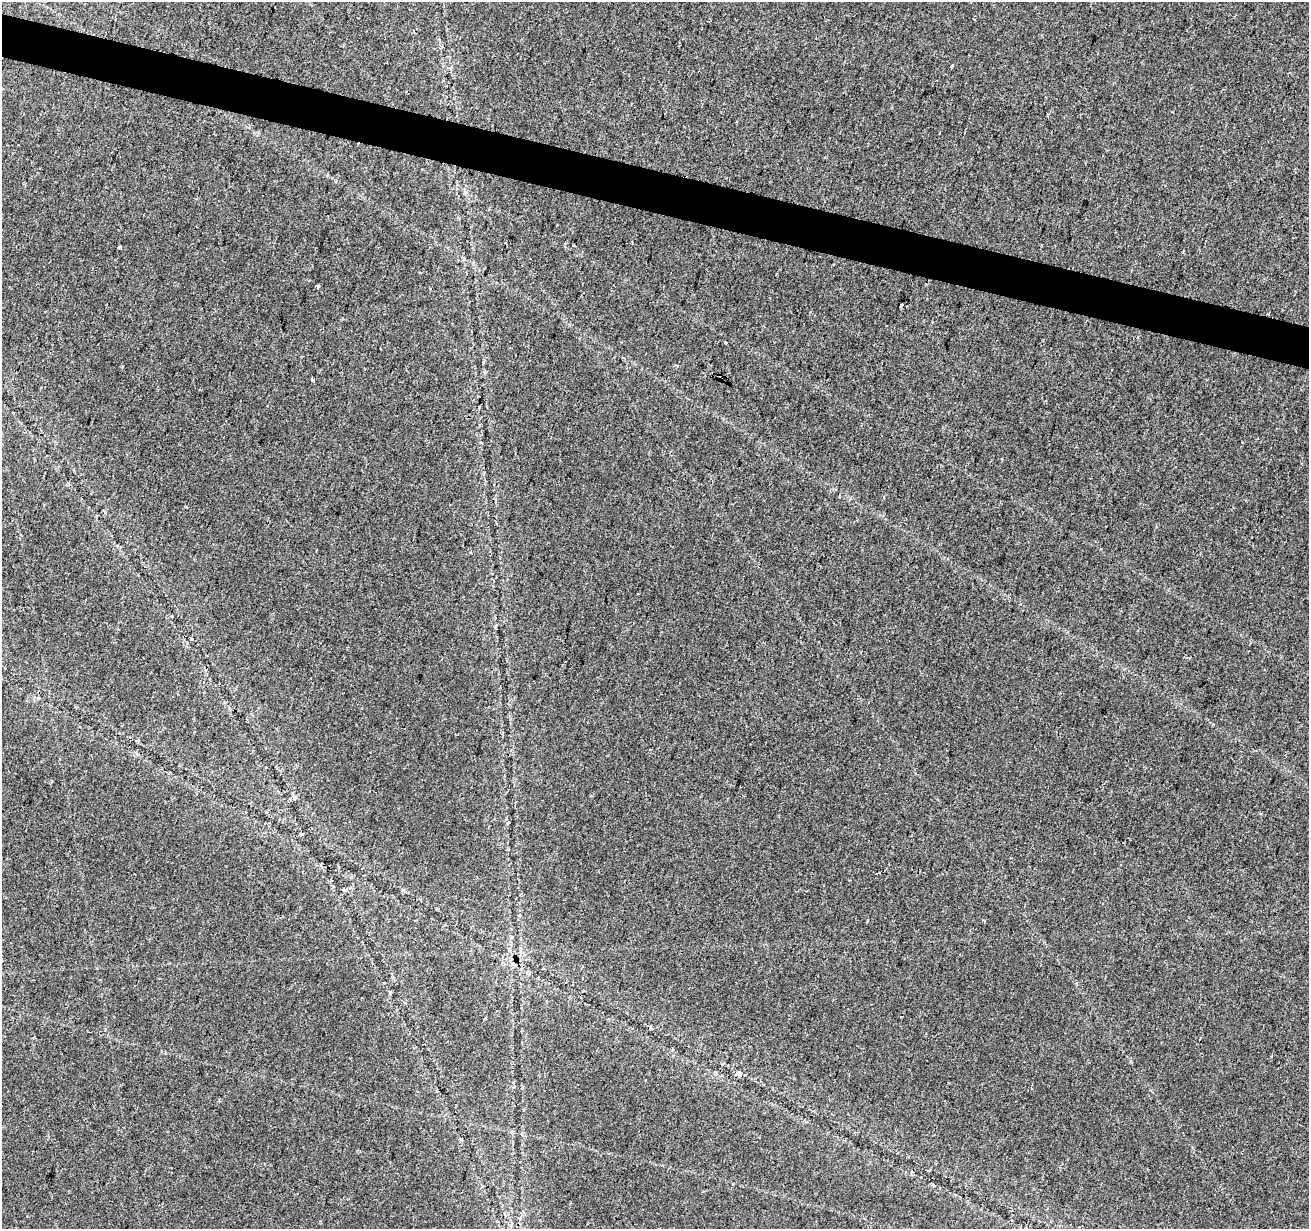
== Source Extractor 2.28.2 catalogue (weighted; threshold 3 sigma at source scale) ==
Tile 11 of 4 x 4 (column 3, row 3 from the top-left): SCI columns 2623-3929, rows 1514-2740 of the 5255 x 5425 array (HDU 1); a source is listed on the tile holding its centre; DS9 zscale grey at full resolution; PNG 1311 x 1231 px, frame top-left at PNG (2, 2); no overlay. Shown black and unused: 3% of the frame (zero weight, under 2 of 3 exposures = <1% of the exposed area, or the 3 px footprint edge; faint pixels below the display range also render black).
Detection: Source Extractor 2.28.2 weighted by HDU 2 'WHT'; one run over the whole footprint, this tile lists its part. Background 0.0227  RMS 0.0036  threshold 0.0163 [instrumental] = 3 sigma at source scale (4.5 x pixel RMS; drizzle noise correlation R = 1.50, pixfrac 1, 0.0396/0.0396 arcsec/px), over >= 5 px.
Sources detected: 22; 4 cosmic-ray / hot-pixel residue — not listed; the other 18 listed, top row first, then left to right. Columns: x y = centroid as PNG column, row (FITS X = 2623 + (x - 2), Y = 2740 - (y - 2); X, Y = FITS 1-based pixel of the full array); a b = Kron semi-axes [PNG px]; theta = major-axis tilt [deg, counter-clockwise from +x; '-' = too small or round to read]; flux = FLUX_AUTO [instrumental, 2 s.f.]
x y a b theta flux
952 66 3 3 - 1.8
573 246 3 2 - 0.49
119 247 3 3 - 0.58
318 286 4 3 - 2.5
901 306 4 3 - 2.3
726 343 3 2 - 0.43
312 379 3 3 - 2.3
172 616 3 3 - 1.3
191 639 3 3 - 1.6
311 679 3 2 - 0.55
51 782 3 3 - 0.52
294 798 6 3 72 0.6
509 822 3 3 - 0.4
301 834 5 4 - 0.45
344 890 6 4 -21 0.85
984 920 4 3 - 0.44
390 992 5 3 - 0.44
651 1028 5 4 - 0.57
Unlisted compact peaks at least as high as the median listed source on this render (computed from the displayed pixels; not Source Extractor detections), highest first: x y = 186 507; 867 921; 483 362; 1213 724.